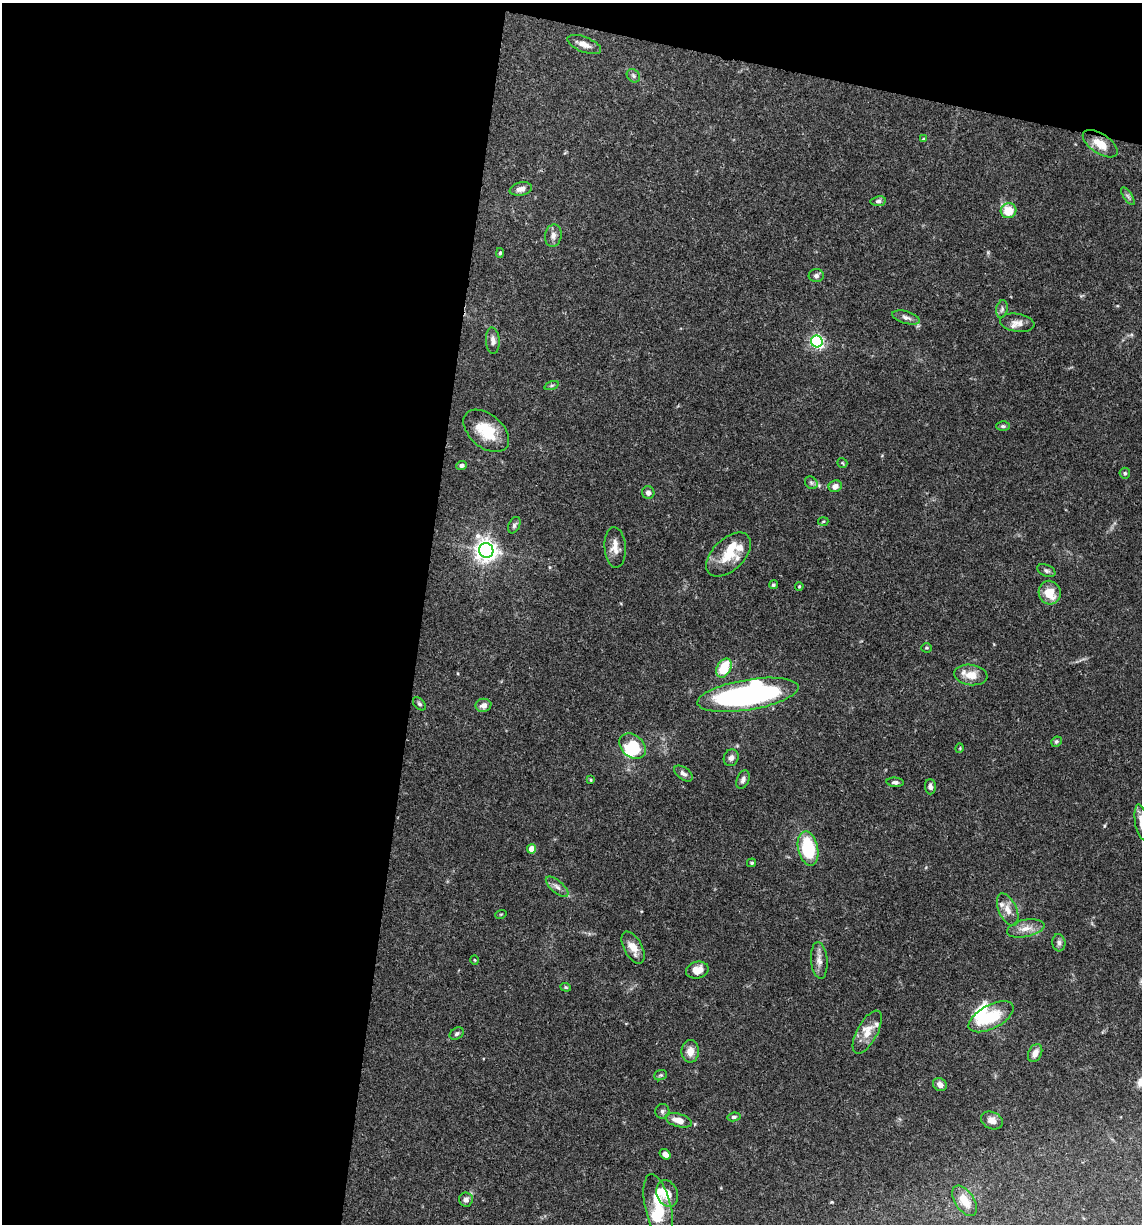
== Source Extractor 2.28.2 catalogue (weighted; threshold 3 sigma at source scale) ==
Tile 1 of 4 x 4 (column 1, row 1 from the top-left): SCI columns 238-1377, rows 3668-4889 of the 4913 x 4894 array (HDU 1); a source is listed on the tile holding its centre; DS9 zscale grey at full resolution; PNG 1144 x 1226 px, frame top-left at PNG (2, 3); each listed source drawn as its Kron ellipse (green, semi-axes under 4 px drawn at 4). Shown black and unused: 40% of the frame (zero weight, under 3 of 4 exposures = <1% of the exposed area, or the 3 px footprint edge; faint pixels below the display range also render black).
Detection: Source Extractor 2.28.2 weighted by HDU 2 'WHT'; one run over the whole footprint, this tile lists its part. Background 0.062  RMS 0.003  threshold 0.0136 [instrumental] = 3 sigma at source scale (4.5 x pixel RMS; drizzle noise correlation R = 1.50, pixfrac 1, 0.05/0.05 arcsec/px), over >= 5 px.
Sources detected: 89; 2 inside a brighter object's white glare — neither listed nor drawn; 8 inside a brighter listed object's ellipse — not listed separately; the other 79 listed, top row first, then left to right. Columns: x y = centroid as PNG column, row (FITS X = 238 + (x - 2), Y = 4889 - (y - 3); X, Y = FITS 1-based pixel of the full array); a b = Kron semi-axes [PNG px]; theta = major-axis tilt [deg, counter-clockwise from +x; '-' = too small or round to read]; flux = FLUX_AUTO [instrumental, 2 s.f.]
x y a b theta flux
584 44 18 7 -21 2.2
633 76 7 6 - 0.68
923 139 4 3 - 0.32
1100 144 20 9 -34 4.9
521 189 11 6 12 1.7
1128 196 10 4 -56 0.74
878 201 8 5 7 0.69
1009 211 8 7 - 6.8
553 236 11 8 80 1.6
500 253 5 4 - 0.39
816 276 7 6 - 0.99
1002 309 9 5 80 0.83
906 317 14 6 -16 1.5
1017 323 17 9 -8 2.3
493 341 13 7 -86 1.5
817 341 6 6 - 59
552 385 7 3 19 0.43
1003 426 6 4 -1 0.56
486 431 26 16 -40 9.4
842 463 5 4 - 0.34
462 465 5 4 - 0.93
1125 473 5 5 - 0.59
811 483 7 5 -45 0.65
835 486 7 6 - 1.7
648 493 6 6 - 1.2
823 521 5 3 - 0.3
514 525 9 5 63 0.75
615 547 20 10 -87 3.1
486 550 7 7 - 220
729 555 27 15 44 6.7
1046 571 9 6 -25 0.83
773 585 4 4 - 0.45
799 586 4 3 - 0.29
1050 593 12 11 - 6.2
927 648 5 4 - 0.42
724 668 10 7 62 8.5
971 675 17 10 -8 3.8
748 695 51 15 9 90
419 704 8 5 -45 0.61
483 705 8 6 11 1.6
1056 742 5 5 - 0.56
633 746 15 11 -42 11
960 748 5 3 - 0.23
731 758 8 7 - 1.1
683 773 10 6 -37 1
591 780 4 4 - 0.32
743 780 10 6 68 1.1
895 782 8 4 -5 0.83
930 787 7 5 -87 1.3
1141 822 18 6 -81 2.4
808 848 17 10 -77 20
532 849 4 4 - 3.5
752 863 4 3 - 0.39
557 887 14 6 -41 1.4
1008 910 17 9 -66 2.7
501 914 6 3 18 0.28
1026 928 19 8 11 3
1059 943 9 6 -83 0.92
633 948 17 9 -61 3.8
474 960 5 3 - 0.27
819 960 18 8 -84 2.2
697 970 11 8 14 3.3
566 987 5 4 - 0.4
991 1017 25 11 28 12
867 1032 24 10 61 4.3
457 1034 7 5 34 0.68
690 1051 11 8 89 2.8
1035 1053 9 6 63 2.2
660 1075 7 5 20 0.48
940 1084 7 6 - 1.7
662 1111 7 7 - 0.78
734 1117 7 4 7 0.6
679 1120 13 6 -16 3
992 1120 11 8 -25 2
665 1154 6 4 -36 1.7
667 1193 14 10 -70 4.4
466 1200 7 7 - 1.3
965 1201 17 9 -56 4.7
658 1209 35 13 -77 9.3
Isophote crosses this tile's border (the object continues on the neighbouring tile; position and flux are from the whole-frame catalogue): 2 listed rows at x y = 1141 822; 658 1209